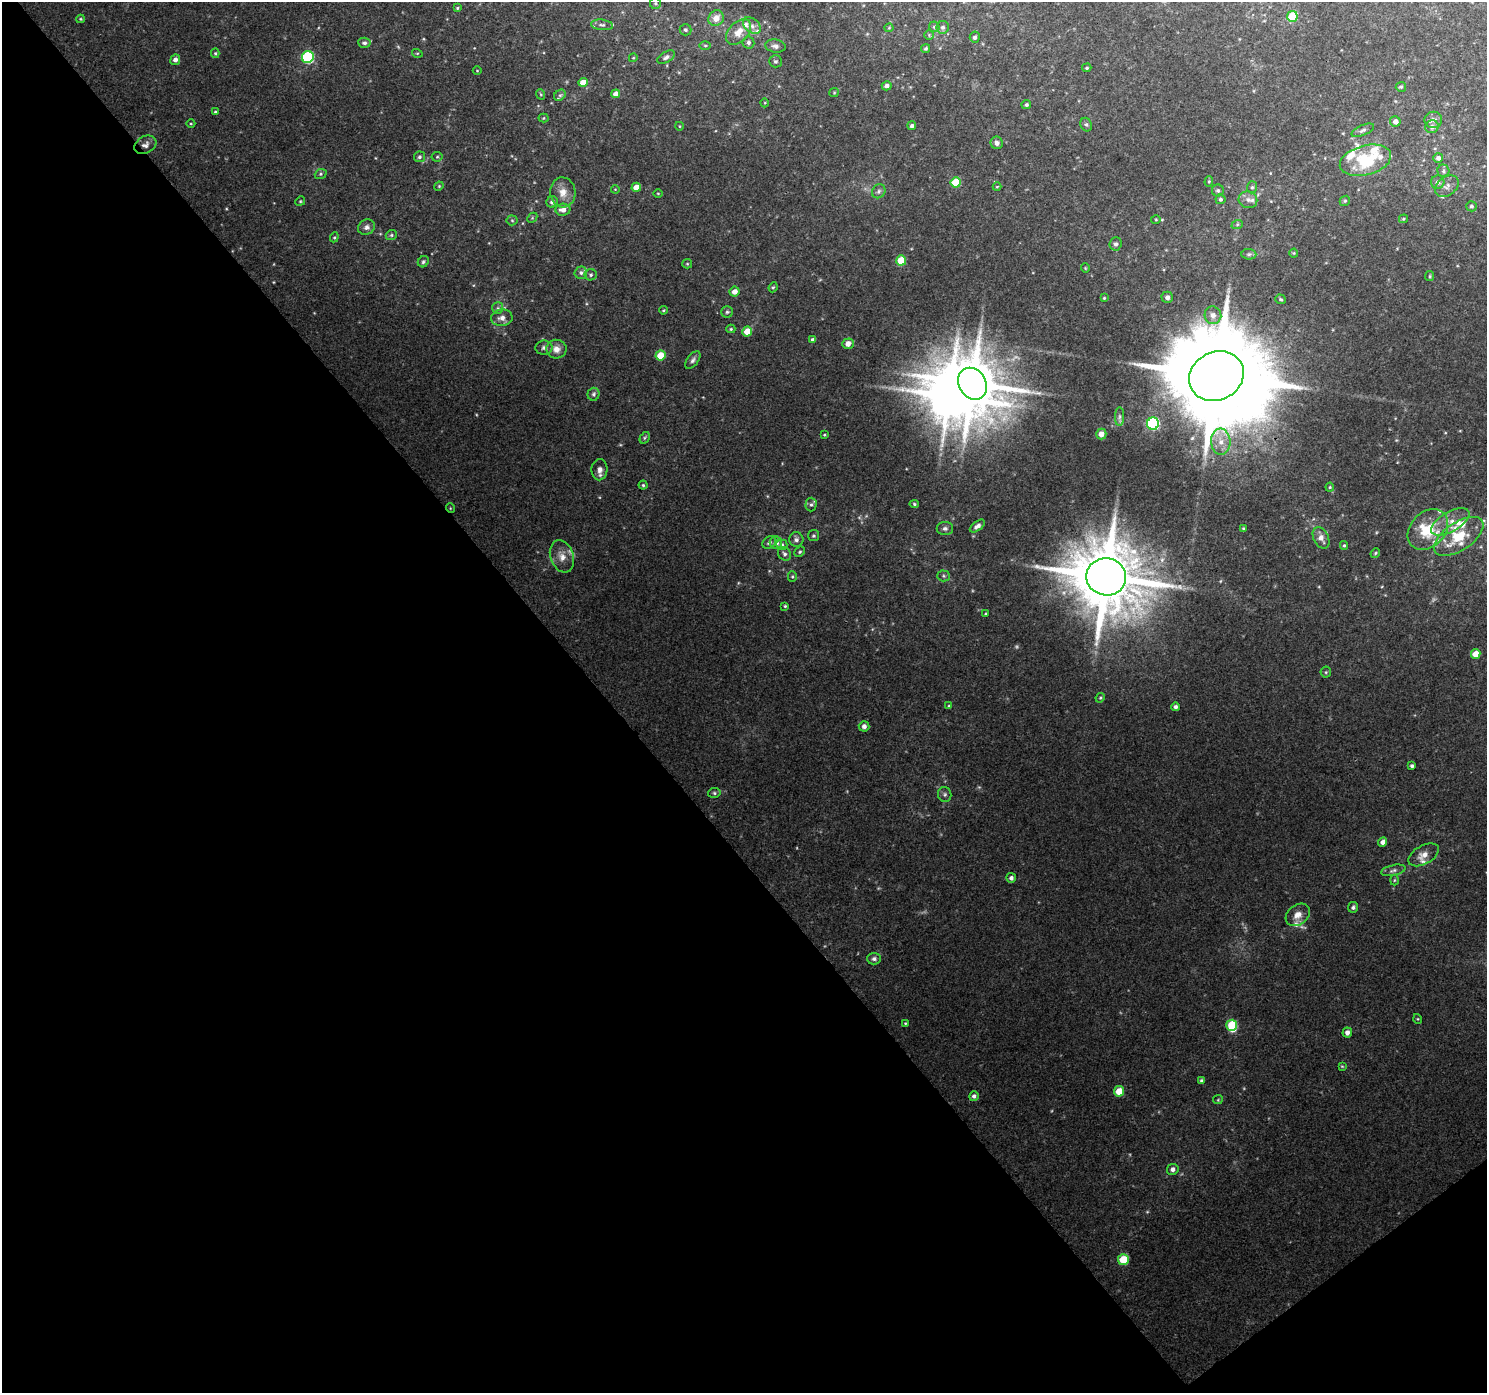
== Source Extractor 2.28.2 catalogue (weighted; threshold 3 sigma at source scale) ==
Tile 14 of 4 x 4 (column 2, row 4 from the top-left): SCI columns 1532-3016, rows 175-1565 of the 6039 x 5976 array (HDU 1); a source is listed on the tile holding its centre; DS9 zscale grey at full resolution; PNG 1489 x 1395 px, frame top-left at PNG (2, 2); each listed source drawn as its Kron ellipse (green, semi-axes under 4 px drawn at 4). Shown black and unused: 42% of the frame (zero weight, under 3 of 4 exposures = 5% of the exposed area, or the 3 px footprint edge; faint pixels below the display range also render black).
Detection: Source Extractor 2.28.2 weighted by HDU 2 'WHT'; one run over the whole footprint, this tile lists its part. Background 0.0452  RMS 0.0038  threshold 0.0172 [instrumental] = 3 sigma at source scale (4.5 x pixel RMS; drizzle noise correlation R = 1.50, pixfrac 1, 0.0396/0.0396 arcsec/px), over >= 5 px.
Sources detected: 198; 3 too faint to see at this stretch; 2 inside a brighter object's white glare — neither listed nor drawn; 17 inside a brighter listed object's ellipse — not listed separately; the other 176 listed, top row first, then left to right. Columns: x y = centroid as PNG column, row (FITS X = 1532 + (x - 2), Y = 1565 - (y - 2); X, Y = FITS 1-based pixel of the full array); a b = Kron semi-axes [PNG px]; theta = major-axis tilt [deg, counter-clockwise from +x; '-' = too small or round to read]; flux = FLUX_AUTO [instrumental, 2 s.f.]
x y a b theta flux
655 3 5 5 - 0.69
457 8 3 3 - 0.42
1292 16 5 5 - 13
716 18 8 7 - 3.8
80 19 4 4 - 0.42
602 25 11 5 -6 1.1
752 26 10 7 -40 2
934 27 5 5 - 0.65
943 27 6 6 - 1.1
889 28 4 4 - 0.42
685 30 6 5 - 0.83
739 32 15 9 46 4.6
929 35 5 5 - 0.47
975 37 5 5 - 0.96
748 42 6 6 - 1.1
364 43 6 5 - 1.1
705 45 6 4 -1 0.45
775 46 10 6 -8 1.4
926 48 5 4 - 0.62
215 53 5 4 - 0.53
417 53 5 3 - 0.38
308 57 6 6 - 44
666 57 10 5 30 1.3
633 58 4 3 - 0.36
175 60 5 5 - 1.9
775 61 6 6 - 0.87
1087 68 5 4 - 0.46
477 71 4 3 - 0.31
583 82 5 4 - 4.2
887 86 5 4 - 1.4
1401 87 5 5 - 0.6
834 93 5 4 - 0.42
540 94 5 3 - 0.42
616 94 4 4 - 2.9
560 95 6 5 - 0.78
765 103 4 3 - 0.31
1026 104 5 4 - 0.84
215 112 4 3 - 0.53
543 118 5 4 - 0.44
1433 120 9 8 - 1.5
1395 121 5 5 - 2
191 124 4 3 - 0.36
1086 125 7 5 -67 0.85
679 126 4 3 - 0.29
912 126 4 4 - 1.1
1432 127 7 6 - 1.6
1363 130 12 5 23 1.3
997 143 6 6 - 1.5
145 145 11 8 30 2.3
419 157 5 5 - 0.89
437 157 5 5 - 0.52
1438 158 5 4 - 1.5
1365 160 26 14 15 23
1443 171 6 6 - 0.87
321 174 6 5 - 0.63
1209 181 5 4 - 0.5
956 182 5 5 - 14
1438 182 7 6 - 1.6
439 186 5 4 - 0.41
1447 186 13 9 35 2.3
636 187 4 4 - 3.6
997 187 4 3 - 0.28
1252 187 6 5 - 0.77
615 189 4 3 - 0.3
1218 190 6 6 - 0.91
879 191 7 6 - 1.1
563 192 15 12 -87 4.3
658 193 4 3 - 0.32
1220 199 5 5 - 0.83
1248 200 9 8 - 1.9
300 201 5 4 - 0.45
1345 201 5 4 - 0.56
552 202 6 5 - 1.5
1471 206 5 5 - 0.78
563 210 7 6 - 2.5
532 218 6 4 46 0.49
1403 219 4 3 - 0.45
512 220 5 5 - 0.58
1156 220 5 3 - 0.37
1237 225 6 4 20 0.54
366 227 9 7 28 1.6
391 235 6 4 22 0.61
334 237 5 4 - 0.51
1116 244 6 6 - 0.95
1294 253 4 4 - 0.39
1249 254 7 5 -5 0.81
901 260 5 5 - 11
423 262 6 5 - 0.73
687 264 5 4 - 0.44
1085 268 5 3 - 0.3
581 273 6 6 - 1.1
591 275 6 5 - 0.84
1430 276 5 4 - 0.47
773 287 5 4 - 0.52
734 292 5 5 - 2.4
1167 297 6 5 - 1.3
1104 298 3 3 - 0.41
1281 299 5 4 - 0.56
498 308 6 5 - 0.86
663 310 4 3 - 0.42
727 312 6 5 - 0.74
1213 315 9 8 - 2.5
502 318 11 8 8 2.4
731 329 4 4 - 0.49
747 332 5 5 - 6.3
813 340 4 4 - 1.3
848 344 6 5 - 2.7
544 348 8 7 - 1.3
556 349 10 9 - 3
660 355 5 5 - 8.7
693 360 10 5 54 1.2
1216 376 28 24 27 10000
973 384 16 13 -58 2500
594 394 6 6 - 1
1119 417 9 4 90 1.1
1153 424 6 6 - 53
1101 434 5 5 - 2.7
824 435 4 3 - 0.36
645 438 6 4 60 0.59
1221 442 13 9 -86 4.2
599 470 10 8 88 2.2
643 485 4 4 - 0.52
1330 487 4 4 - 0.45
914 504 4 4 - 0.63
811 505 7 5 88 0.85
450 508 5 3 - 0.31
1450 522 21 10 29 5.9
977 526 9 4 36 1.7
945 528 8 6 0 1.3
1243 528 3 3 - 0.37
1428 529 23 17 45 15
813 536 5 5 - 0.69
1459 536 28 14 34 14
1321 538 11 7 -64 2.8
796 540 7 7 - 1.4
769 542 7 5 33 1.2
776 543 6 6 - 2.1
782 544 5 5 - 0.7
1344 545 4 4 - 0.53
800 552 6 4 43 0.61
1375 553 5 4 - 0.51
784 554 7 6 - 1.1
562 556 17 11 -70 4.4
944 576 6 5 - 0.78
792 577 5 4 - 0.53
1106 577 20 18 -10 4000
785 606 3 3 - 0.46
985 614 4 3 - 0.35
1476 654 5 4 - 4.7
1326 672 5 5 - 0.58
1100 698 5 4 - 0.45
949 706 4 4 - 0.47
1176 707 4 4 - 1.2
864 726 5 5 - 1.6
1412 766 4 3 - 0.91
714 793 6 5 - 0.78
945 794 7 6 - 0.95
1383 842 5 4 - 2.1
1424 855 17 9 29 3.5
1393 870 12 5 12 1.2
1011 878 5 4 - 1.3
1394 880 5 3 - 0.39
1353 907 5 5 - 1.1
1298 915 13 10 39 3.5
874 959 7 6 - 1.1
1418 1019 5 3 - 0.36
905 1023 3 2 - 0.38
1232 1025 5 5 - 12
1347 1033 5 4 - 1.8
1342 1066 4 4 - 0.37
1202 1080 4 4 - 0.74
1119 1091 5 5 - 7.1
974 1096 5 4 - 1.2
1218 1100 5 4 - 0.41
1173 1169 6 5 - 1.6
1123 1260 5 5 - 11
Overlapping masked pixels (flux is a lower limit): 4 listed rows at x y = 145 145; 1216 376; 450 508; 1106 577